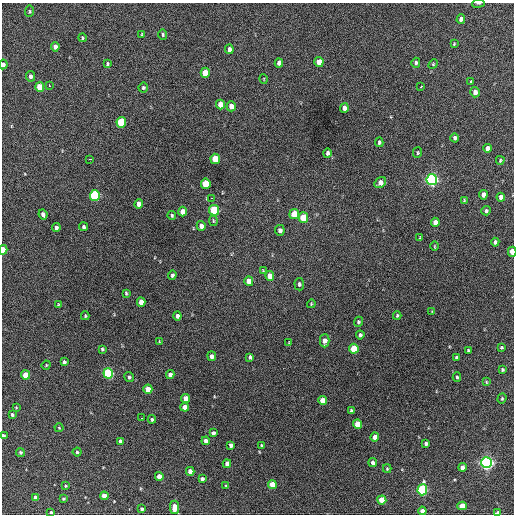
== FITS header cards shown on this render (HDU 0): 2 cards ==
NAXIS1  =                  512 / Axis length
NAXIS2  =                  512 / Axis length

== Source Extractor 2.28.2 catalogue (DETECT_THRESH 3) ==
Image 512 x 512 px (HDU 0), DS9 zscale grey, 1 PNG px = 1 image px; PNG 516 x 516 px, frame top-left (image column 1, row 512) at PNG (2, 3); each listed source drawn as its Kron ellipse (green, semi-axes under 4 px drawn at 4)
Background 402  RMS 20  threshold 58.6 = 3 sigma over >= 5 px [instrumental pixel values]
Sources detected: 141; all 141 listed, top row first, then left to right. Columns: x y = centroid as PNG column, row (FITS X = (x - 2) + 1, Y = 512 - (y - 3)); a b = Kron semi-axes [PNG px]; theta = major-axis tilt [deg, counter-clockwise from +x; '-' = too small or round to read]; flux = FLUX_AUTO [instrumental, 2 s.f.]
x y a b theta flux
478 3 6 3 8 1400
29 11 6 3 83 1300
461 19 5 4 - 5500
142 34 4 2 - 1000
163 34 5 4 - 1800
82 38 4 3 - 1500
454 44 4 3 - 1100
55 47 4 4 - 7000
229 49 5 4 - 4400
319 62 5 4 - 15000
279 63 4 4 - 4800
416 63 5 4 - 2800
3 64 5 4 - 3300
107 64 4 3 - 1700
433 64 5 4 - 1500
205 73 5 4 - 23000
30 76 5 4 - 4600
264 79 5 3 - 970
471 82 3 3 - 1600
49 85 3 2 - 4000
40 87 5 4 - 29000
421 87 3 3 - 2900
143 88 5 5 - 2200
475 92 5 4 - 6600
220 105 5 4 - 13000
231 106 5 4 - 9900
344 108 5 4 - 6100
121 122 5 4 - 68000
455 138 5 4 - 3300
379 142 5 3 - 2400
487 148 4 4 - 5400
327 153 4 3 - 3200
417 153 5 4 - 1800
89 159 3 2 - 4800
215 159 5 4 - 38000
500 160 4 3 - 1500
432 180 5 5 - 390000
380 183 6 5 - 8500
206 184 5 5 - 40000
95 195 5 5 - 120000
483 195 5 4 - 9000
501 197 4 4 - 6900
212 198 3 2 - 5800
464 200 4 3 - 1200
139 204 5 4 - 8400
214 210 5 5 - 92000
486 211 5 4 - 2600
183 212 5 4 - 11000
43 214 5 4 - 4100
294 214 5 4 - 25000
172 215 4 4 - 2000
303 218 5 5 - 44000
213 221 5 3 - 1500
435 222 5 4 - 8800
201 226 5 4 - 8800
56 227 4 4 - 4400
83 227 4 4 - 2500
280 230 5 5 - 4900
420 238 3 3 - 1200
495 242 4 4 - 3300
434 246 5 3 - 1100
3 250 5 3 - 24000
512 252 5 3 - 21000
263 271 4 4 - 1300
172 275 4 4 - 3100
270 276 5 4 - 12000
249 281 5 4 - 14000
299 284 6 4 -84 3000
126 293 4 2 - 1800
141 302 5 4 - 11000
58 304 4 4 - 1000
311 304 4 3 - 1200
432 312 4 3 - 910
85 316 4 3 - 1400
177 316 4 4 - 4500
397 316 4 3 - 1700
358 322 5 4 - 2000
360 335 4 3 - 2800
159 341 4 2 - 860
325 341 6 4 89 9000
289 343 3 2 - 890
501 347 4 3 - 1400
102 349 4 3 - 2100
354 349 5 4 - 45000
468 350 3 3 - 1300
212 356 5 4 - 5200
250 357 4 3 - 3000
456 357 3 3 - 2400
64 362 4 3 - 2600
46 365 5 4 - 1200
502 370 3 3 - 1900
108 373 5 5 - 160000
25 375 4 4 - 21000
170 375 4 4 - 6100
129 377 5 4 - 3100
457 377 4 3 - 1700
486 382 4 3 - 1300
148 389 4 4 - 20000
186 398 4 4 - 12000
502 399 5 4 - 1600
323 401 4 4 - 19000
16 407 3 3 - 1000
185 407 4 4 - 12000
351 410 3 3 - 2300
12 415 4 4 - 2300
141 418 2 2 - 2600
152 419 4 4 - 2400
358 424 4 4 - 27000
59 428 4 4 - 1200
213 433 4 3 - 3400
3 435 3 3 - 2900
375 437 4 4 - 12000
120 441 4 4 - 6500
206 441 4 4 - 7000
426 444 4 3 - 3300
231 445 4 4 - 4600
261 445 3 3 - 1600
20 452 4 4 - 2200
77 452 4 4 - 2000
486 462 5 5 - 460000
373 463 4 4 - 4500
227 464 4 4 - 6700
462 467 4 4 - 8600
387 469 4 4 - 1600
190 471 4 4 - 11000
159 476 4 4 - 11000
202 479 4 3 - 3300
272 484 4 4 - 20000
65 486 3 3 - 1400
226 486 3 3 - 1800
422 490 5 5 - 160000
104 496 4 4 - 15000
35 497 4 4 - 7500
63 499 3 3 - 1600
382 500 4 4 - 29000
462 506 4 4 - 17000
175 507 6 4 89 15000
142 509 3 3 - 2400
422 511 4 4 - 10000
51 512 3 3 - 1900
498 513 4 3 - 8700
At the frame edge (FLAGS 8, measured only in part): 7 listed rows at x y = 478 3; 3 64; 3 250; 512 252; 3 435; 51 512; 498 513